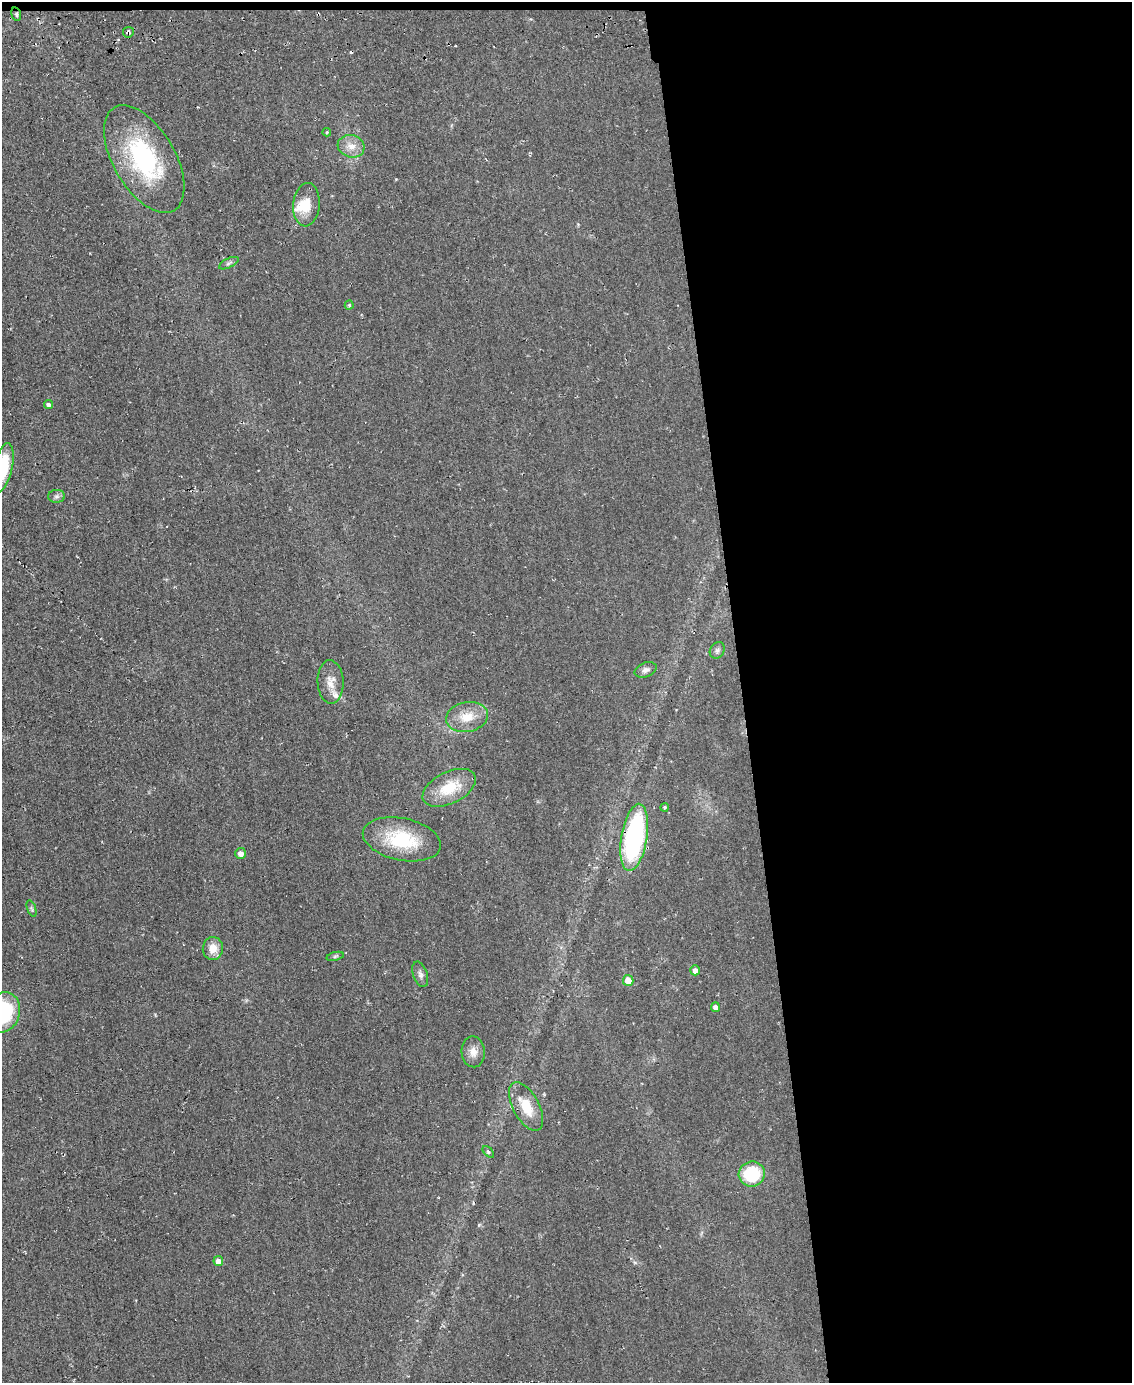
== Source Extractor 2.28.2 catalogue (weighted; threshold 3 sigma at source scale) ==
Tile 4 of 4 x 3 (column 4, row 1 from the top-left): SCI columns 3400-4529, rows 2936-4316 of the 4559 x 4551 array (HDU 1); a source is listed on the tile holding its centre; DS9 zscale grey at full resolution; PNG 1134 x 1385 px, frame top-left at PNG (2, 2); each listed source drawn as its Kron ellipse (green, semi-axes under 4 px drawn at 4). Shown black and unused: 35% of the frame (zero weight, under 2 of 3 exposures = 3% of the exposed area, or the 3 px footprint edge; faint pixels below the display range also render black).
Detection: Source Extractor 2.28.2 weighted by HDU 2 'WHT'; one run over the whole footprint, this tile lists its part. Background 0.047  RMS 0.013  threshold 0.0597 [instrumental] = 3 sigma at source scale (4.5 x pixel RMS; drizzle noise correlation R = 1.50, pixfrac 1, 0.05/0.05 arcsec/px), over >= 5 px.
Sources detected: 36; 1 cosmic-ray / hot-pixel residue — neither listed nor drawn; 2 inside a brighter listed object's ellipse — not listed separately; the other 33 listed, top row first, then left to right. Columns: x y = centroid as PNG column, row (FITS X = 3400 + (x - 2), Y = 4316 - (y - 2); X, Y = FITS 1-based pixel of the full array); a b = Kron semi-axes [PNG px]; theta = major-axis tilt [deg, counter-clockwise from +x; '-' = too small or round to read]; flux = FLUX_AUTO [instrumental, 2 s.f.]
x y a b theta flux
16 14 7 4 -73 2.4
128 32 5 5 - 3.8
327 132 4 4 - 1.2
351 146 13 11 -16 13
144 159 59 31 -60 150
306 205 22 13 85 23
229 263 11 4 26 3.2
349 305 4 4 - 1.7
49 404 5 4 - 3.5
3 468 25 9 77 53
57 496 8 6 1 3.8
717 650 9 7 54 4
645 670 11 7 21 5.4
331 682 22 13 -88 15
467 717 21 14 11 26
449 788 29 15 26 41
665 807 4 4 - 1.9
634 837 34 13 81 220
402 839 40 21 -12 74
240 853 5 5 - 7.7
32 909 8 3 -71 2.4
213 948 11 10 - 15
335 956 9 3 13 2.2
695 970 5 4 - 6.7
420 974 13 7 -70 5.6
628 980 5 5 - 16
715 1007 5 4 - 5.7
3 1012 20 17 68 110
473 1052 15 11 -87 12
526 1107 27 13 -62 32
488 1152 7 3 -45 1.8
752 1174 13 12 - 58
218 1261 5 5 - 9.7
Overlapping masked pixels (flux is a lower limit): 3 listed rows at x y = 128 32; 634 837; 526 1107
Isophote crosses this tile's border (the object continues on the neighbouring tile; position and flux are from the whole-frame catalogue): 2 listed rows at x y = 3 468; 3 1012